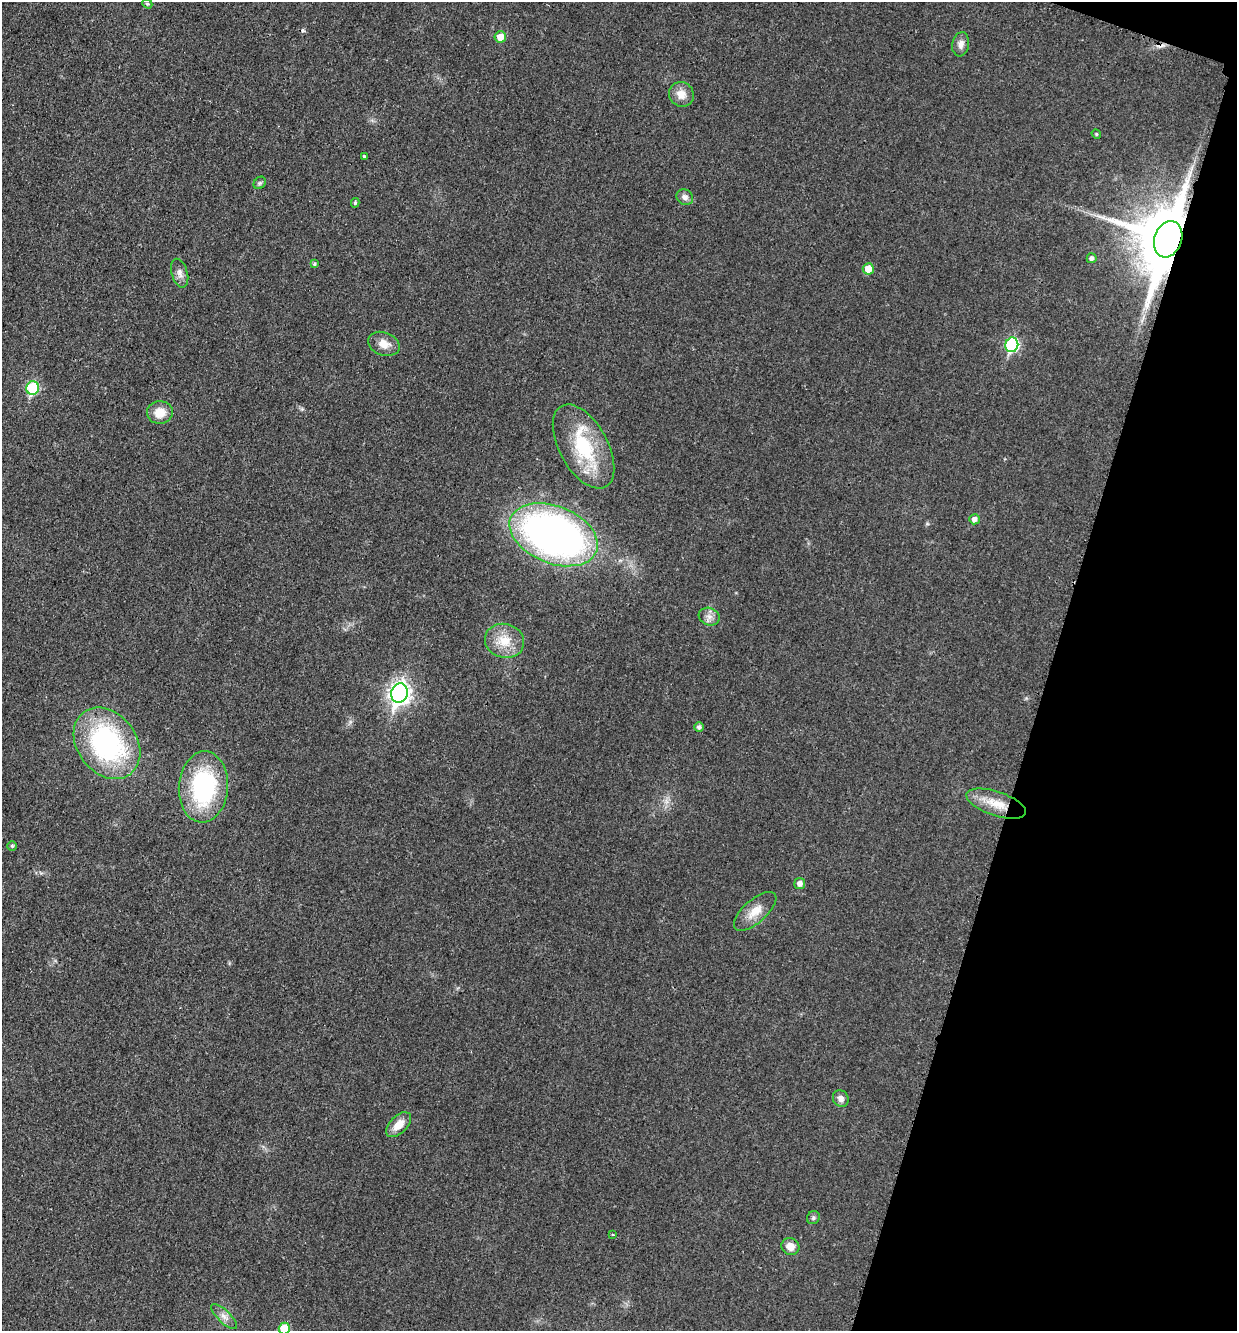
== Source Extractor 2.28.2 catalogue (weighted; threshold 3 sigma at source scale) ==
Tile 8 of 4 x 4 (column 4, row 2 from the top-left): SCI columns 3977-5211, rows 2668-3996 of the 5351 x 5330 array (HDU 1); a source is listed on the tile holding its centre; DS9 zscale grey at full resolution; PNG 1239 x 1333 px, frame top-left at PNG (2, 2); each listed source drawn as its Kron ellipse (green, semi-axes under 4 px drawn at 4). Shown black and unused: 15% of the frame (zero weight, under 3 of 4 exposures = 1% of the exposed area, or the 3 px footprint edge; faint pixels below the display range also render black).
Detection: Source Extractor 2.28.2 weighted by HDU 2 'WHT'; one run over the whole footprint, this tile lists its part. Background 0.0553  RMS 0.0054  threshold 0.0241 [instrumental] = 3 sigma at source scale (4.5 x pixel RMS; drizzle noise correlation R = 1.50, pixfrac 1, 0.05/0.05 arcsec/px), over >= 5 px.
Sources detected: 41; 2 cosmic-ray / hot-pixel residue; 1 long thin detection or spike segment (spike, bleed or trail) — neither listed nor drawn; the other 38 listed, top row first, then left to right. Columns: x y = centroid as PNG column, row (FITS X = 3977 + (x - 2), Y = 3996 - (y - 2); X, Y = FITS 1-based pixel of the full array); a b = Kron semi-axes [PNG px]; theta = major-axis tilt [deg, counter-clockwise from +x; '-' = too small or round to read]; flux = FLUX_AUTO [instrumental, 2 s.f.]
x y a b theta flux
147 4 5 4 - 0.81
500 37 6 5 - 5.6
961 44 12 8 79 3.1
681 94 13 12 - 5.4
1096 134 5 4 - 0.7
364 156 3 3 - 1.5
260 183 7 5 46 1.1
685 197 8 7 - 2.2
355 203 5 4 - 0.82
1168 239 19 13 72 4400
1092 258 5 5 - 1.6
314 264 4 4 - 0.9
868 269 5 5 - 7.4
180 273 15 8 -74 2.9
384 344 16 11 -19 5.9
1012 345 7 6 - 57
33 388 7 6 - 38
160 413 13 11 6 7.7
583 446 46 24 -61 36
974 519 5 5 - 2.5
554 535 46 28 -22 270
709 617 10 8 -20 3.2
505 641 20 17 -15 11
400 693 10 8 72 280
699 727 4 4 - 1.5
107 743 39 29 -53 89
203 787 36 24 86 66
996 804 31 12 -18 12
12 846 4 4 - 0.83
800 883 5 5 - 2.9
755 911 26 11 42 7.8
841 1098 8 7 - 2.6
399 1125 15 8 45 6.6
813 1218 7 6 - 1.2
613 1235 3 2 - 0.58
790 1247 9 8 - 4.7
224 1317 17 6 -44 3.3
284 1328 6 5 - 16
Overlapping masked pixels (flux is a lower limit): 1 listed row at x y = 1168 239
Isophote crosses this tile's border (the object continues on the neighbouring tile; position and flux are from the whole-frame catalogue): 1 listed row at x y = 284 1328